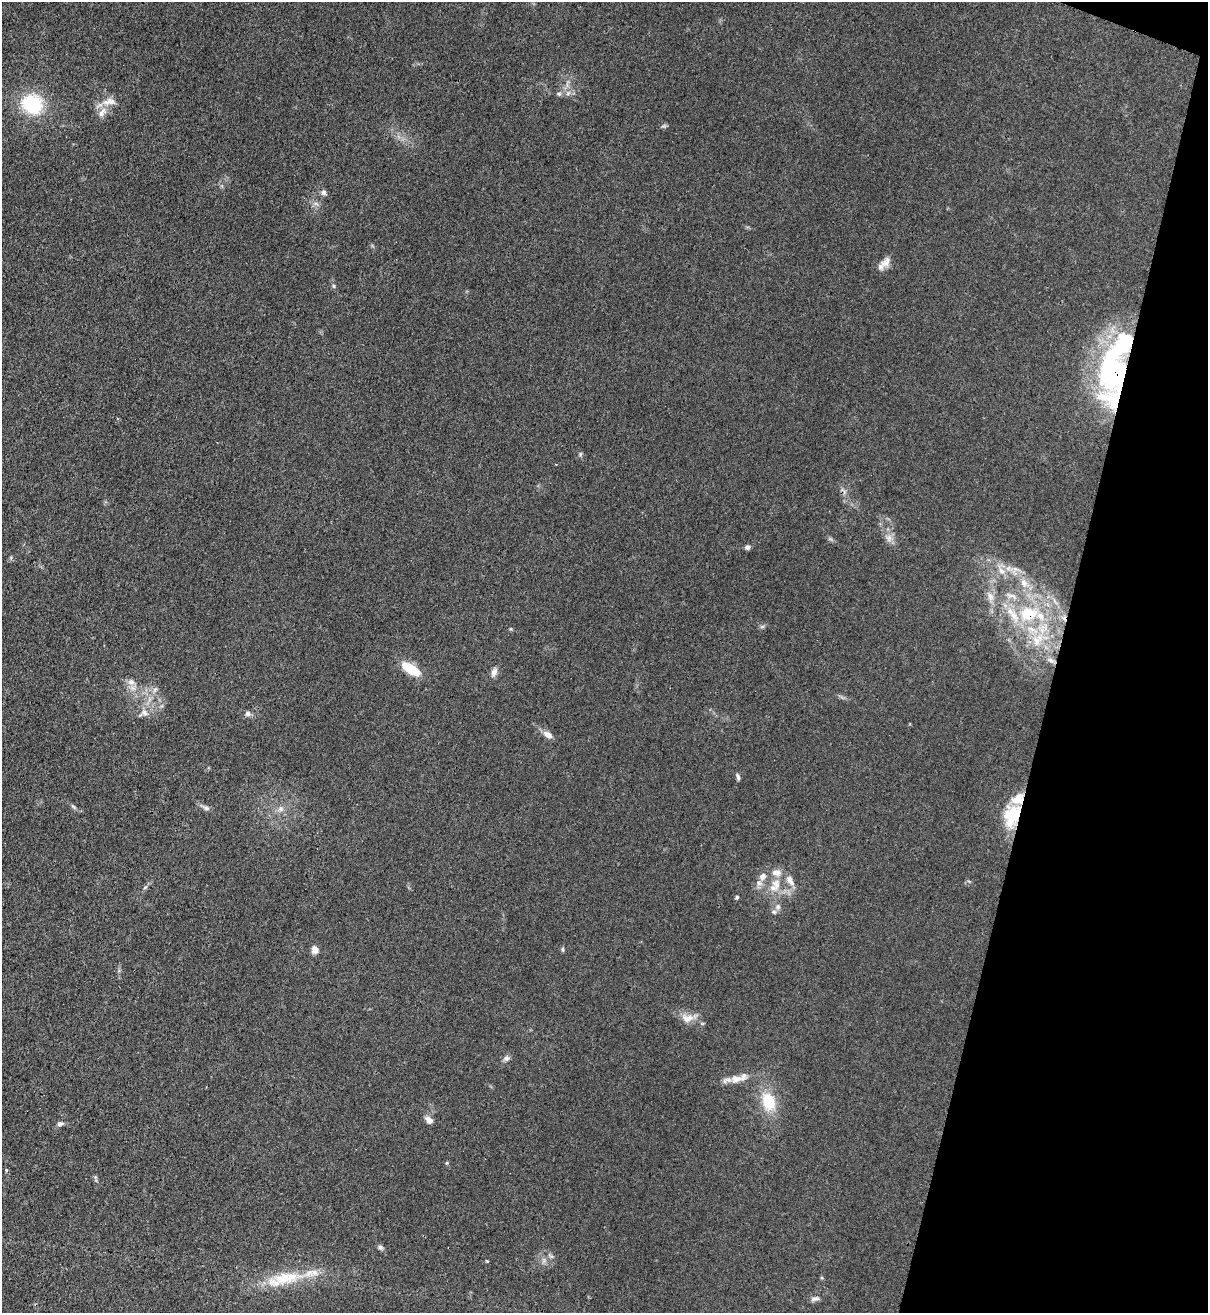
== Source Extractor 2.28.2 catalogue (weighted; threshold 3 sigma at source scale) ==
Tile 8 of 4 x 4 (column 4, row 2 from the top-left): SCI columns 3833-5038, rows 2654-3964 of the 5383 x 5306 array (HDU 1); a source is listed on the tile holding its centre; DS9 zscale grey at full resolution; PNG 1210 x 1315 px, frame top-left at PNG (2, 2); no overlay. Shown black and unused: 13% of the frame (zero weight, under 3 of 4 exposures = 7% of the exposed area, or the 3 px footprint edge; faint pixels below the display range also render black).
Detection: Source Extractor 2.28.2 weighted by HDU 2 'WHT'; one run over the whole footprint, this tile lists its part. Background 0.0271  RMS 0.0029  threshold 0.0132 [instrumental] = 3 sigma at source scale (4.5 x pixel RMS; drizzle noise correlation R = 1.50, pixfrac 1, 0.05/0.05 arcsec/px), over >= 5 px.
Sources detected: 59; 1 inside a brighter object's white glare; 1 cosmic-ray / hot-pixel residue — not listed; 10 inside a brighter listed object's ellipse — not listed separately; the other 47 listed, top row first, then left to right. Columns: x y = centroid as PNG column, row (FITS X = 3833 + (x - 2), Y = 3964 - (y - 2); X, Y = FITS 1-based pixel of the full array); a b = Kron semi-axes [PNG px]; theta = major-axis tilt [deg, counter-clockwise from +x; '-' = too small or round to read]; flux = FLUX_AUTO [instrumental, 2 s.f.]
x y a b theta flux
559 94 6 5 - 0.52
109 101 20 10 12 3
32 104 25 22 -20 15
102 112 17 7 60 2
324 192 7 7 - 0.79
885 262 16 11 46 2.4
334 286 6 4 -88 0.4
1114 372 52 37 -89 52
889 538 10 8 -81 1.7
747 547 6 5 - 0.84
1016 569 11 6 -22 1.6
1002 571 11 8 -39 2.2
1024 583 11 9 -48 2.3
1012 596 20 6 -23 1.9
990 597 11 9 -73 2
1028 614 26 20 12 15
762 627 7 4 19 0.48
1036 641 16 12 -79 5.1
1051 660 11 6 -25 1.2
411 669 22 9 -33 7.6
494 672 12 7 67 1.4
131 682 10 7 -18 1.5
155 689 9 4 47 0.71
145 713 11 6 -43 1.3
248 714 8 7 - 0.89
548 735 12 7 -32 1.9
738 777 8 4 -75 0.66
206 808 10 6 -16 0.86
281 809 7 6 - 0.93
1010 814 25 20 -80 8.2
762 877 12 9 51 2.1
775 885 22 13 57 5.3
737 897 5 4 - 0.44
778 907 8 7 - 1.1
563 949 6 4 90 0.41
315 950 9 8 - 1.5
687 1018 19 11 5 2.9
506 1058 10 7 6 0.91
736 1079 19 10 10 3.3
769 1102 21 15 -72 9.2
429 1120 10 7 -43 1.6
60 1124 8 6 13 0.88
446 1163 5 3 - 0.3
380 1247 7 5 -14 0.66
551 1256 9 4 -33 0.55
286 1278 39 16 10 12
815 1299 12 6 16 0.99
Overlapping masked pixels (flux is a lower limit): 2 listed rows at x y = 1114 372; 1028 614
Unlisted compact peaks at least as high as the median listed source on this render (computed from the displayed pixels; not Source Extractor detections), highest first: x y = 487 1261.